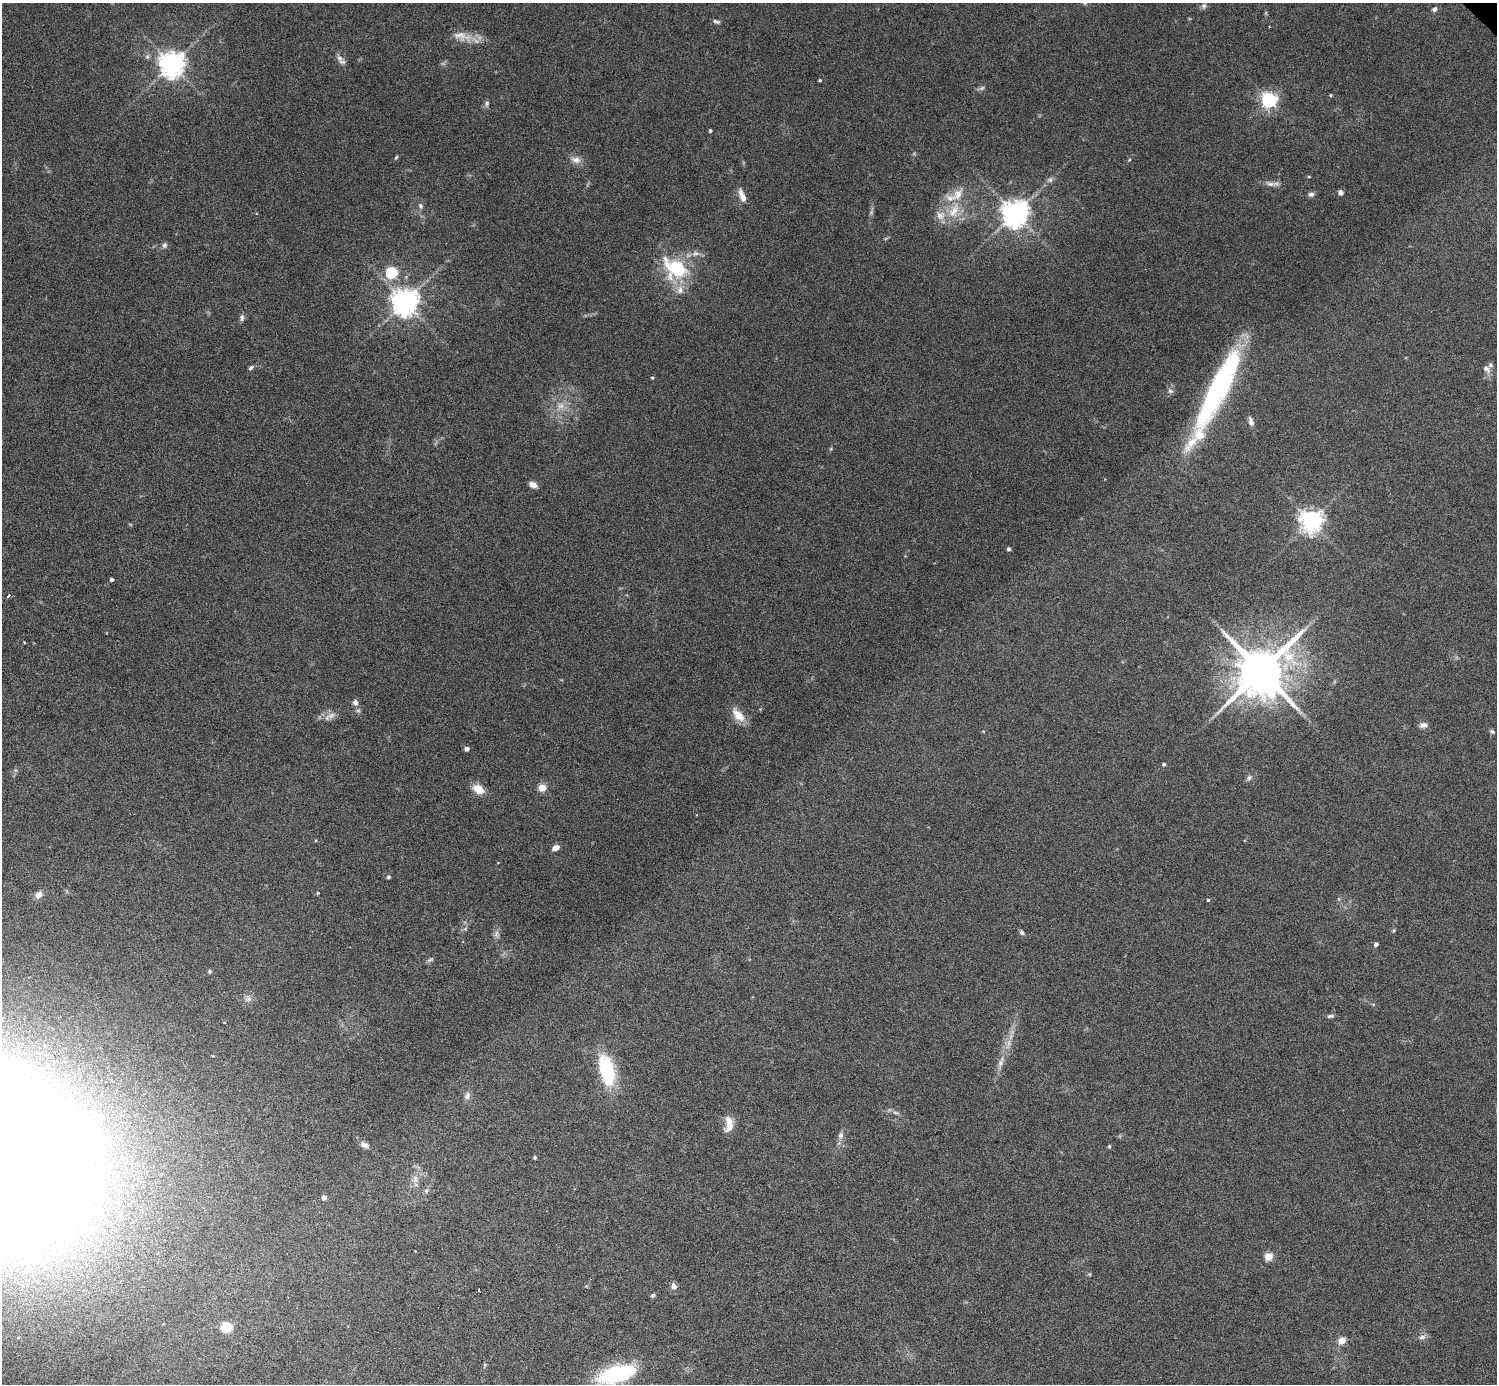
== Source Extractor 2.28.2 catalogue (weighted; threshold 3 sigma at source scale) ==
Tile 7 of 4 x 4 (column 3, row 2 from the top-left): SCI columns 2993-4487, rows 3064-4445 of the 5983 x 5982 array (HDU 1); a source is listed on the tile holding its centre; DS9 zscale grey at full resolution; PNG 1499 x 1386 px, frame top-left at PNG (2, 3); no overlay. Shown black and unused: <1% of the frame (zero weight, under 4 of 8 exposures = <1% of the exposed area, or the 3 px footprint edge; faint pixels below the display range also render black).
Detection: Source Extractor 2.28.2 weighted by HDU 2 'WHT'; one run over the whole footprint, this tile lists its part. Background 0.0717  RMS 0.0044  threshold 0.0178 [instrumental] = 3 sigma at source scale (4.09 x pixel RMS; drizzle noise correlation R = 1.36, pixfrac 0.8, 0.05/0.05 arcsec/px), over >= 5 px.
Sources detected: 97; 2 too faint to see at this stretch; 2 inside a brighter object's white glare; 1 cosmic-ray / hot-pixel residue — not listed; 4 inside a brighter listed object's ellipse — not listed separately; the other 88 listed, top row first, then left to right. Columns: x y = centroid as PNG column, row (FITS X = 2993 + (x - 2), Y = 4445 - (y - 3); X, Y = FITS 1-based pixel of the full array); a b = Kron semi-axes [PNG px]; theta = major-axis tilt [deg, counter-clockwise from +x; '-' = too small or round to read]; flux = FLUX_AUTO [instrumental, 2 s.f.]
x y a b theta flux
1204 6 7 6 - 0.94
1434 9 7 6 - 1
716 21 9 4 -20 0.85
461 36 31 11 -11 5.9
342 62 10 7 -13 1.4
172 64 8 7 - 400
820 80 4 3 - 0.41
1330 95 5 3 - 0.36
1269 100 6 6 - 120
487 103 7 5 78 0.95
710 131 3 3 - 0.75
396 157 6 4 62 0.56
576 160 14 8 -14 2.7
1129 160 5 3 - 0.35
1050 180 8 6 63 1.1
1271 184 16 6 -1 2
1340 192 6 5 - 1.5
1311 194 8 6 3 1.1
742 196 16 6 -67 3.6
421 206 7 6 - 0.99
954 211 26 12 62 9.1
1015 213 8 8 - 500
164 245 8 7 - 1
695 254 11 6 12 1.8
676 268 26 17 -29 27
391 273 6 5 - 35
680 290 12 9 87 3.1
405 302 8 8 - 480
242 318 10 6 83 1.1
251 368 6 5 - 0.9
1486 369 12 7 -45 2.1
652 378 4 3 - 0.36
1218 388 107 18 63 78
1170 391 8 6 -15 1.1
561 406 11 8 33 2.9
1251 421 12 6 -74 1.6
533 485 9 6 -23 2.5
1311 521 7 7 - 300
1009 549 4 4 - 0.95
111 579 3 3 - 1
8 596 4 3 - 4.7
24 642 3 2 - 0.29
1261 671 14 13 - 2400
355 702 8 7 - 1.6
331 715 13 7 23 2.5
738 715 19 10 -49 5.6
1423 725 10 7 6 1.7
1492 731 8 5 -36 0.78
467 749 4 4 - 1.9
1164 764 4 4 - 0.77
1249 778 8 6 56 1.1
542 788 5 4 - 12
478 789 15 10 -36 5
556 847 8 5 26 2.7
388 877 5 4 - 0.6
318 893 4 3 - 0.42
38 895 7 6 - 2.8
1208 900 3 3 - 0.53
1394 930 6 3 72 0.48
1022 932 7 5 -56 0.9
1376 944 4 4 - 1.3
430 960 9 4 19 0.81
210 971 5 5 - 0.58
248 999 9 8 - 1.7
1330 1016 8 4 2 0.88
1009 1043 11 4 79 1.8
1001 1062 18 6 70 2.9
607 1070 35 16 -76 25
467 1096 9 7 68 1.7
895 1113 9 4 -10 1
729 1124 22 9 -90 4.7
841 1135 9 7 64 1.4
98 1143 22 17 54 15
365 1145 9 6 -24 1.6
1109 1146 4 4 - 0.49
535 1157 4 4 - 0.6
415 1178 9 7 -77 1.7
426 1191 6 5 - 0.78
324 1197 4 4 - 2.1
1268 1256 5 5 - 12
1090 1274 5 3 - 0.39
674 1286 7 6 - 1.8
653 1295 5 4 - 0.82
226 1327 13 12 - 5.7
1422 1337 10 6 15 1.4
1342 1341 5 4 - 11
485 1365 6 3 -72 0.47
617 1374 48 20 16 32